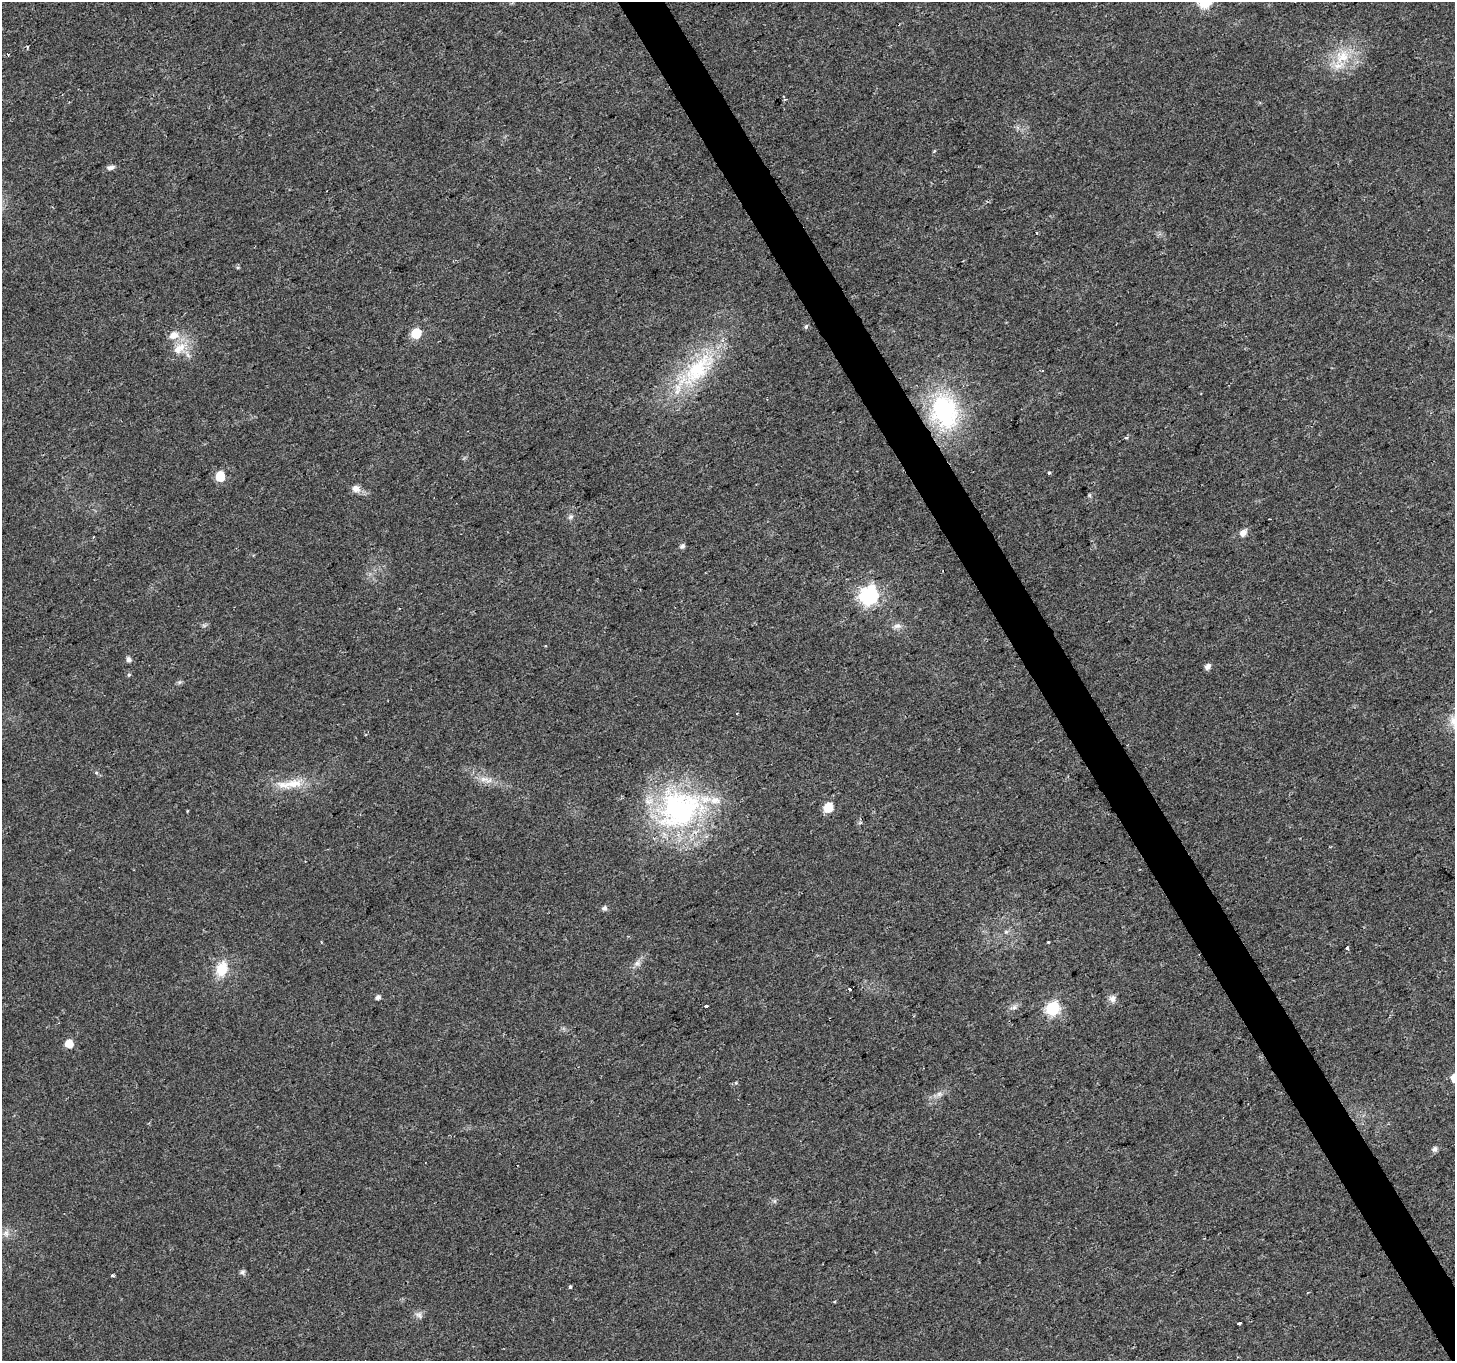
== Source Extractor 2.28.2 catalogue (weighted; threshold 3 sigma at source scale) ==
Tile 6 of 4 x 4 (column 2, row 2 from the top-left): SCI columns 1454-2906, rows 2825-4183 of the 5816 x 5708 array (HDU 1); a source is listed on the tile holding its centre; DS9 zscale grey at full resolution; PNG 1457 x 1363 px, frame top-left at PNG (2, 2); no overlay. Shown black and unused: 3% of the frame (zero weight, under 2 of 3 exposures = <1% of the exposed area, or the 3 px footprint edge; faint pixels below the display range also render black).
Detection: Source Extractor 2.28.2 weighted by HDU 2 'WHT'; one run over the whole footprint, this tile lists its part. Background 0.0277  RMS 0.0057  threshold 0.0258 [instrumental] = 3 sigma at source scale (4.5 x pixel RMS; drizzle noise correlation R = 1.50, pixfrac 1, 0.0396/0.0396 arcsec/px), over >= 5 px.
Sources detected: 58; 5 cosmic-ray / hot-pixel residue — not listed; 2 inside a brighter listed object's ellipse — not listed separately; the other 51 listed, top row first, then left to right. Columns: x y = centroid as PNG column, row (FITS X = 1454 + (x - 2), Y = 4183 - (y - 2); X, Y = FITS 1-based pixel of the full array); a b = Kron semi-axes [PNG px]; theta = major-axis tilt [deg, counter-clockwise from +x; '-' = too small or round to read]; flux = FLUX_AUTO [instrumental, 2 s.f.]
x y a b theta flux
1342 56 21 19 27 18
785 99 5 3 - 0.61
934 151 6 3 71 0.61
111 167 11 6 9 2
1037 233 3 3 - 0.63
806 326 6 5 - 1.1
416 334 6 6 - 23
173 335 13 10 18 6.1
179 348 23 12 36 11
697 370 72 27 43 57
945 411 44 33 -75 72
1126 438 4 4 - 0.82
1049 473 3 3 - 1.7
220 476 6 5 - 23
356 488 10 9 - 3.7
1089 495 6 4 -90 0.81
571 517 8 6 51 1.6
1243 533 8 7 - 3.8
682 546 6 5 - 1.7
868 595 8 7 - 200
897 626 13 7 7 2.7
129 659 6 5 - 2
1208 667 6 5 - 3
129 675 5 4 - 0.78
1454 721 19 16 54 9.6
96 773 5 4 - 0.65
484 779 16 7 -3 4.8
290 784 45 11 5 15
828 807 6 6 - 20
679 809 65 53 20 120
604 908 7 6 - 1.5
1006 932 6 5 - 1.2
1048 942 3 3 - 0.57
1347 948 4 3 - 3.9
637 963 11 8 10 2.6
222 969 18 13 69 13
850 989 3 3 - 8.8
378 997 5 4 - 2.1
1112 999 10 9 - 3
706 1006 3 3 - 3.3
1014 1007 7 6 - 1.8
1052 1008 7 6 - 89
69 1044 6 6 - 11
939 1094 8 7 - 2.1
1435 1149 7 6 - 2.1
6 1233 10 7 -60 2.6
242 1272 7 6 - 1.5
112 1275 4 3 - 0.9
570 1287 4 3 - 1.3
419 1315 11 8 -36 2.5
1239 1323 4 3 - 2.2
Isophote crosses this tile's border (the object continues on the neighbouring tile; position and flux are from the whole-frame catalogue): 1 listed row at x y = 1454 721